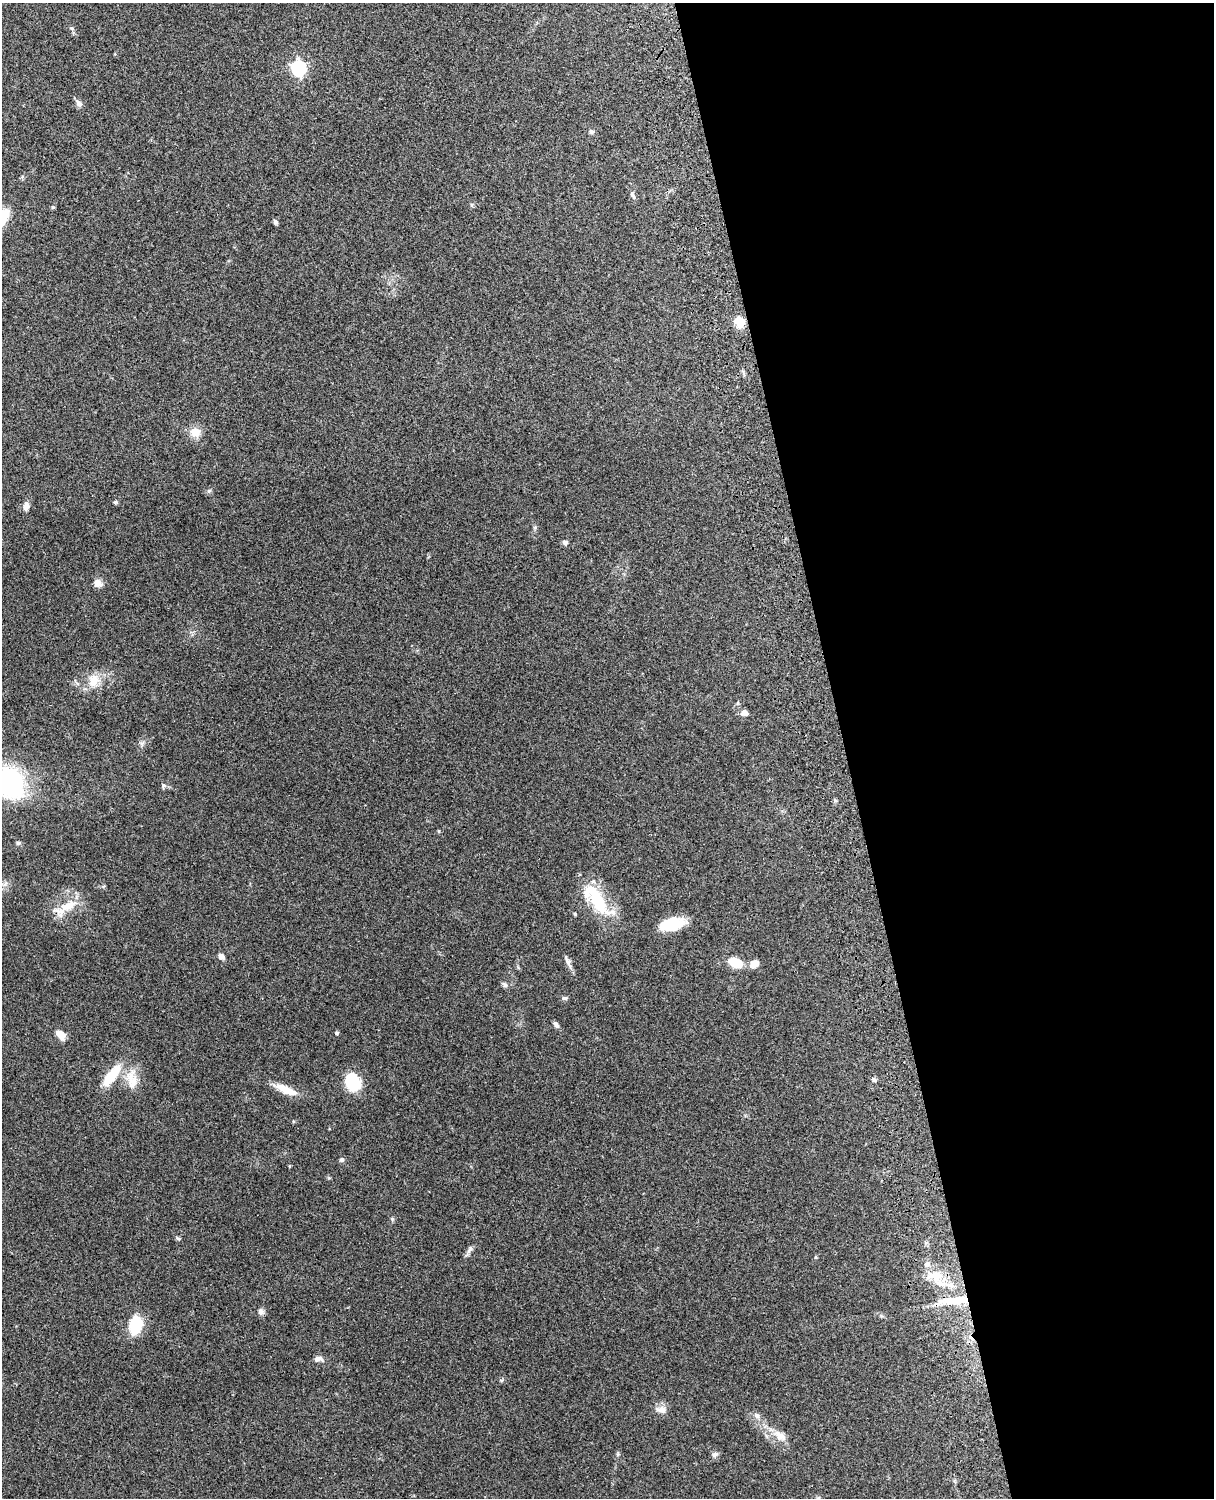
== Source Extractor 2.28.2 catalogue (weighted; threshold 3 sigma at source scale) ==
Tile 8 of 4 x 3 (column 4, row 2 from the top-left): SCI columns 3755-4966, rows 1660-3155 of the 5087 x 4927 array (HDU 1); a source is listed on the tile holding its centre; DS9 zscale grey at full resolution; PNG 1216 x 1500 px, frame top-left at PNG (2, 3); no overlay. Shown black and unused: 31% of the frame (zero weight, under 3 of 4 exposures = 6% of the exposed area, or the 3 px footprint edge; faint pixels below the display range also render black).
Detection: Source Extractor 2.28.2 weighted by HDU 2 'WHT'; one run over the whole footprint, this tile lists its part. Background 0.209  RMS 0.0082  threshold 0.0369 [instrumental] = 3 sigma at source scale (4.5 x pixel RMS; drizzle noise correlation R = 1.50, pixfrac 1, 0.05/0.05 arcsec/px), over >= 5 px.
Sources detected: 56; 3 inside a brighter listed object's ellipse — not listed separately; the other 53 listed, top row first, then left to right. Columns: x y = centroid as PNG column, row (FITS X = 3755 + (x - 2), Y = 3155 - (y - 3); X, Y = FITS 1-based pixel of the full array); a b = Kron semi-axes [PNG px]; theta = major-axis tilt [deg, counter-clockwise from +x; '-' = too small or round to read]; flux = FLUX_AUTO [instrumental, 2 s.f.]
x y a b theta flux
71 28 6 4 -17 1.1
299 68 7 6 - 180
79 103 11 6 -45 3
591 131 7 5 -37 1.7
633 195 10 5 -60 2.2
53 207 5 4 - 1.1
3 218 28 12 63 17
275 222 7 5 -62 1.6
740 322 5 5 - 45
195 432 12 10 0 9.5
209 491 7 4 29 1.4
115 502 5 4 - 1.1
26 506 10 7 77 4.5
565 542 7 6 - 1.9
98 583 11 9 -43 5
94 681 18 12 83 12
745 713 9 7 -7 3.8
11 784 23 19 -58 140
163 786 8 5 82 1.4
439 831 5 3 - 0.71
18 843 6 5 - 1.4
597 899 50 16 -55 40
69 906 24 12 26 16
575 914 3 3 - 0.95
672 924 25 12 13 26
221 956 7 5 -40 3.7
568 962 18 5 -67 3.5
735 963 13 8 -24 19
754 964 8 7 - 8.4
505 985 7 6 - 1.9
564 998 8 5 -13 1.5
556 1024 9 5 -52 2.6
337 1033 4 4 - 1.5
60 1035 12 7 -43 8
111 1076 34 12 52 21
874 1079 7 4 -44 1.3
132 1080 29 13 -83 15
353 1082 15 11 -52 40
286 1090 28 8 -24 14
341 1159 6 5 - 1.8
392 1219 6 4 -47 1.1
178 1238 7 4 -29 1.1
470 1249 14 5 58 2.7
935 1276 24 13 4 16
956 1300 45 8 6 22
261 1312 8 7 - 3.1
136 1325 19 13 82 26
318 1359 11 7 4 3.4
661 1410 16 9 -7 5.9
757 1415 8 6 -32 3
780 1436 21 10 -37 9.3
618 1454 5 5 - 1
715 1454 8 7 - 2.4
Overlapping masked pixels (flux is a lower limit): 1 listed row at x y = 956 1300
Isophote crosses this tile's border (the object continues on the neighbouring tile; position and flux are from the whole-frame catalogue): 2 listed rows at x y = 3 218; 11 784